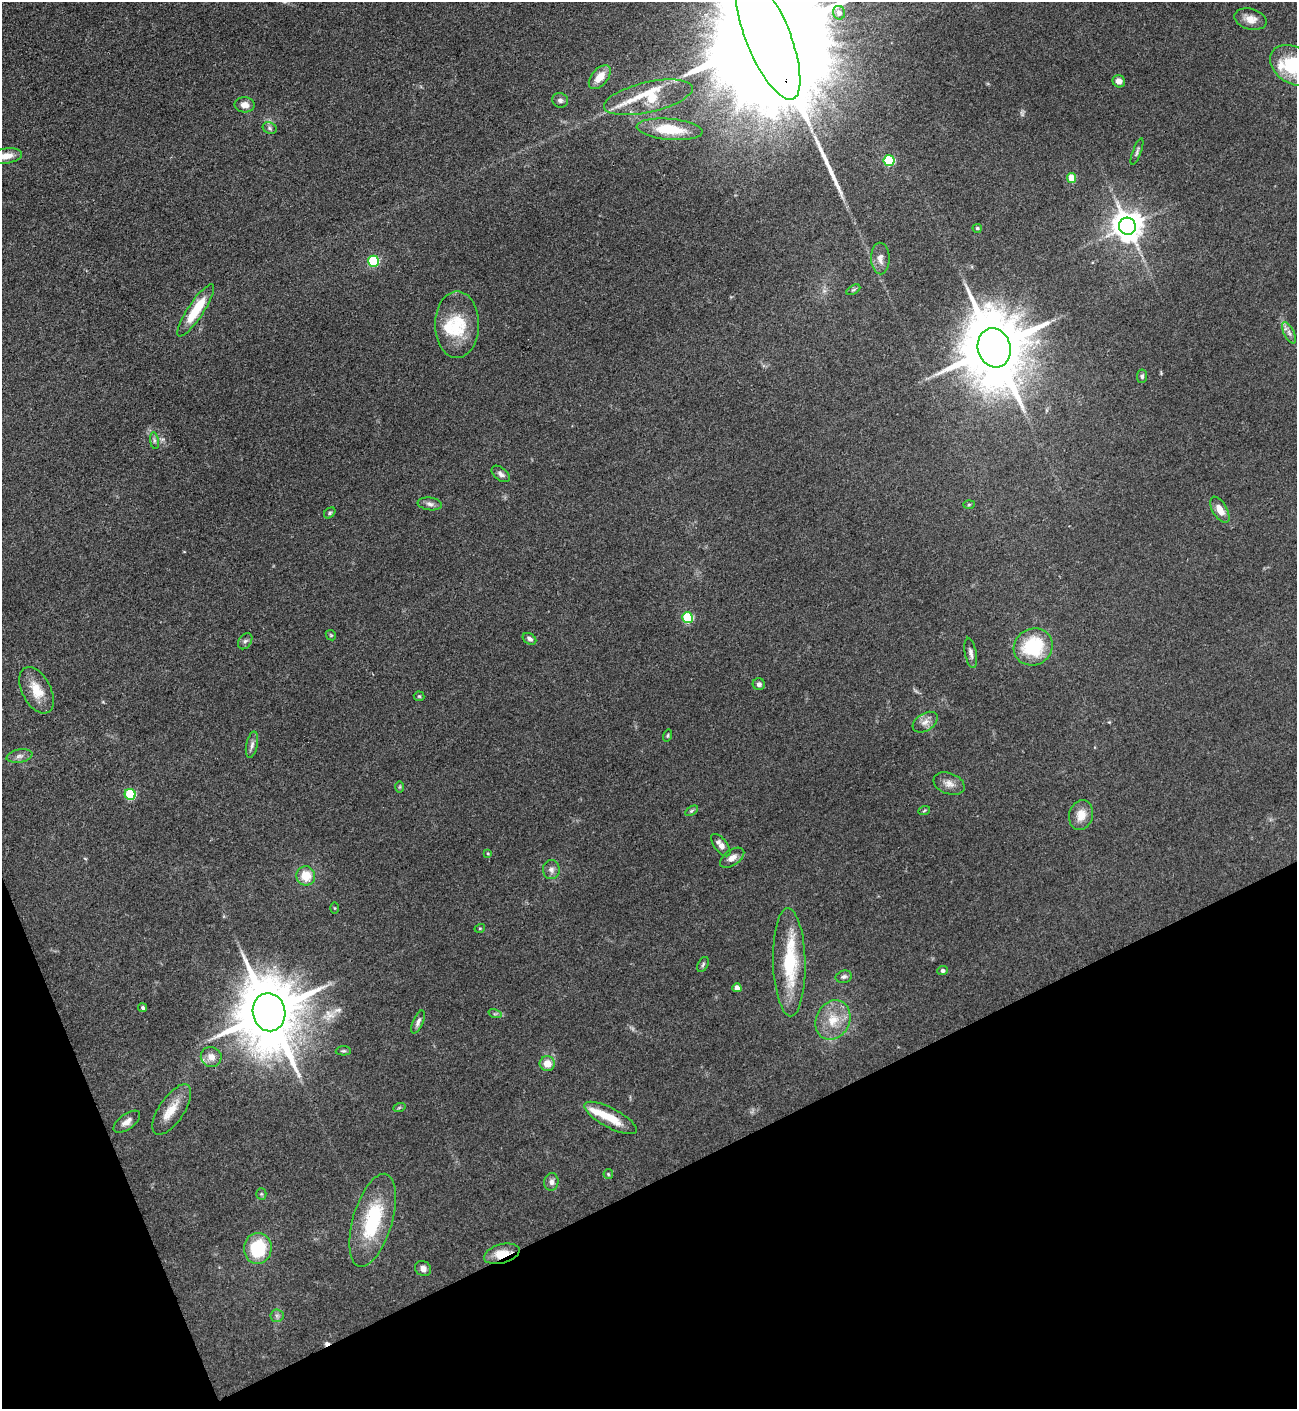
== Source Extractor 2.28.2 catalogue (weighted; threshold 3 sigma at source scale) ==
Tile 14 of 4 x 4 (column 2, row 4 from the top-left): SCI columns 1581-2875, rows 2-1408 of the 5618 x 5630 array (HDU 1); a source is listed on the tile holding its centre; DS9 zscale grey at full resolution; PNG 1299 x 1411 px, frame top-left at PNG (2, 2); each listed source drawn as its Kron ellipse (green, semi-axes under 4 px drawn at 4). Shown black and unused: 20% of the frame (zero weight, under 3 of 4 exposures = <1% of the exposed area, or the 3 px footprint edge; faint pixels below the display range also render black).
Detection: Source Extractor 2.28.2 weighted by HDU 2 'WHT'; one run over the whole footprint, this tile lists its part. Background 0.0649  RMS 0.0058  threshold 0.0261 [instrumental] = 3 sigma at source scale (4.5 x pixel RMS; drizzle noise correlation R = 1.50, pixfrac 1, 0.05/0.05 arcsec/px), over >= 5 px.
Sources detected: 92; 2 too faint to see at this stretch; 1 cosmic-ray / hot-pixel residue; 1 long thin detection or spike segment (spike, bleed or trail) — neither listed nor drawn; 6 inside a brighter listed object's ellipse — not listed separately; the other 82 listed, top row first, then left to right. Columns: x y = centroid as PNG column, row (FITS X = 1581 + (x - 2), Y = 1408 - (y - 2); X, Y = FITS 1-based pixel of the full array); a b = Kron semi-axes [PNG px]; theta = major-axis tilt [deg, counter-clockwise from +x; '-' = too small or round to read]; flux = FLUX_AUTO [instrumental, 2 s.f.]
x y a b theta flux
839 13 7 6 - 3.5
1250 19 16 10 -15 5.9
768 37 67 22 -68 55000
1293 65 25 18 -32 37
600 77 14 8 50 8.4
1119 81 6 6 - 3.5
648 97 45 15 13 40
560 100 8 7 - 1.9
244 105 10 7 -2 4
270 128 7 5 -23 1.4
669 129 33 10 -5 21
1137 152 14 3 70 1.4
6 156 15 7 9 7.1
889 160 5 5 - 50
1071 178 5 4 - 14
1127 226 9 8 - 960
977 228 4 4 - 0.94
880 258 16 9 -89 4.5
373 261 5 5 - 45
853 290 7 4 30 1
196 310 31 8 56 19
457 325 33 22 90 26
1289 333 11 5 -64 2.4
994 348 20 16 -74 5900
1142 376 7 5 83 1.3
154 441 8 4 -82 1.3
501 474 11 6 -39 2.2
430 504 12 6 -7 2.4
969 504 6 4 2 0.77
1220 510 14 7 -60 6.6
330 513 6 4 41 0.94
687 618 5 5 - 39
331 635 6 4 -45 0.69
529 639 7 5 -34 1.9
245 641 9 6 54 1.6
1033 647 20 18 30 36
971 653 15 5 -80 2.5
759 684 6 6 - 1.6
37 690 25 14 -63 13
419 696 5 5 - 0.74
925 722 13 8 33 4.1
668 736 6 4 73 0.81
252 745 13 5 78 2.5
19 756 13 6 9 2.6
949 784 16 10 -20 4.6
400 787 6 4 89 0.71
130 794 5 5 - 40
691 811 7 4 31 1
924 811 6 3 21 0.67
1081 815 15 12 73 7.1
721 845 13 6 -52 3.9
488 853 4 3 - 0.59
732 858 14 7 34 4
551 869 9 8 - 2.8
306 876 9 9 - 11
335 908 5 3 - 0.55
480 928 5 3 - 0.58
789 962 54 16 -88 38
703 964 8 5 63 1.2
943 971 5 4 - 1.7
844 977 8 6 12 1.5
737 988 4 4 - 5.3
143 1008 4 4 - 1.1
269 1012 19 16 -78 5300
495 1014 7 4 -17 0.98
833 1020 20 16 63 13
418 1022 12 5 68 2.1
343 1051 7 4 2 0.96
211 1057 10 10 - 5.2
547 1064 7 7 - 6.4
399 1108 6 4 20 0.78
172 1110 29 12 56 11
611 1118 29 9 -28 13
127 1122 15 7 37 4.2
608 1174 5 4 - 0.72
551 1182 9 7 84 2.5
261 1194 5 5 - 0.74
373 1220 48 19 73 41
258 1248 15 14 - 31
502 1254 18 9 15 10
423 1269 8 7 - 3
277 1316 6 6 - 1.4
Overlapping masked pixels (flux is a lower limit): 3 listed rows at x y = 768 37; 269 1012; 502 1254
Isophote crosses this tile's border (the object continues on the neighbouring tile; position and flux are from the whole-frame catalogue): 3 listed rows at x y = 768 37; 1293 65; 6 156